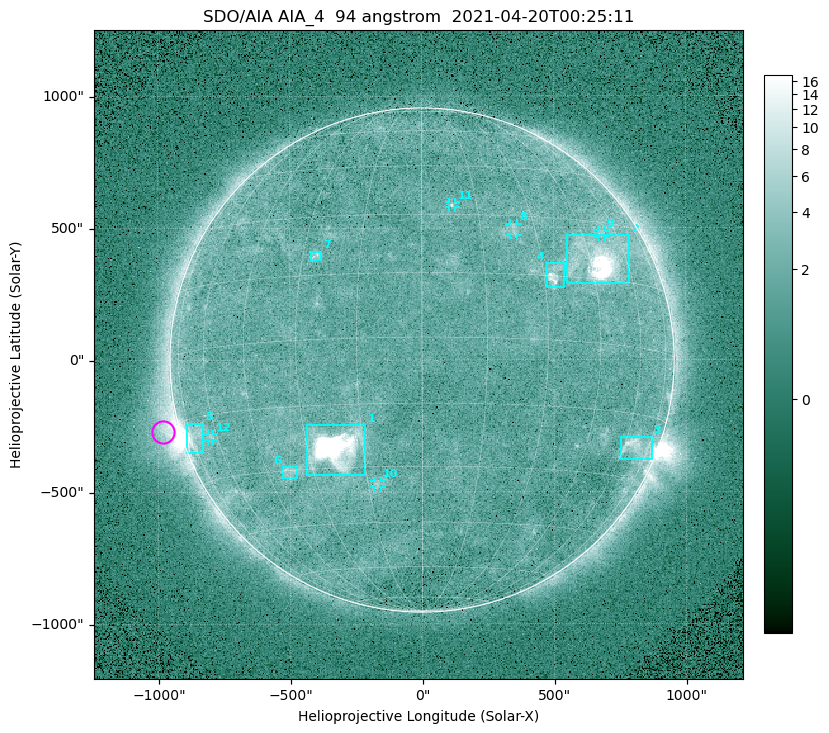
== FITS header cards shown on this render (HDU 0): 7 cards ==
TELESCOP= 'SDO/AIA '
INSTRUME= 'AIA_4   '
WAVELNTH=                   94
WAVEUNIT= 'angstrom'
DATE-OBS= '2021-04-20T00:25:11.14'
CTYPE1  = 'HPLN-TAN'
CTYPE2  = 'HPLT-TAN'

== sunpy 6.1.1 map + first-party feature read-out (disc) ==
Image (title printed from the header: SDO/AIA AIA_4  94 angstrom  2021-04-20T00:25:11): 512 x 512 px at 4.8 arcsec/px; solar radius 955 arcsec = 199 px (full disc in frame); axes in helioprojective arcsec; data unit not stated in the header (colour bar unlabelled)
Orientation: roll -0.138 deg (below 1 deg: not rotated)
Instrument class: DISC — disc imager (sunpy class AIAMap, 94 A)
Bright regions (active regions / flare kernels): reference = the median radial profile (limb darkening/brightening removed); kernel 5 px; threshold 5 sigma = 2.46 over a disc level ~1.72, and >= 1.15x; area >= 9 px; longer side >= 5 px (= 24 arcsec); searched inside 0.97 R_sun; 12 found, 12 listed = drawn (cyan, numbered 1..; 5 of them under ~33 arcsec drawn as corner ticks so the feature stays visible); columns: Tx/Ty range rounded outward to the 10 arcsec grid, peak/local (2 s.f.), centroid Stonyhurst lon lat
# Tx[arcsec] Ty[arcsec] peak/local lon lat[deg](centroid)
1 -440..-210 -440..-240 561 -22 -25
2 550..790 290..470 32 +48 +20
3 750..870 -380..-290 4.6 +66 -22
4 470..540 270..370 5.7 +33 +15
5 -900..-830 -350..-240 7.2 -73 -19
6 -530..-470 -450..-400 3.1 -38 -30
7 -420..-380 380..410 3.4 -26 +20
8 330..370 470..520 2.8 +24 +26
9 670..700 460..490 2.8 +53 +27
10 -180..-160 -480..-450 3 -12 -34
11 100..130 580..600 2.9 +8 +33
12 -810..-790 -300..-280 2.6 -63 -20
Off-limb structures (1.02-1.3 R_sun): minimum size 50 px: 7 found; the strongest spans PA ~90..115 deg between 1.02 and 1.21 R_sun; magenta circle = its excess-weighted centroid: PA ~105 deg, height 1.07 R_sun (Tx ~-980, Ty ~-270 arcsec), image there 4.6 x the reference